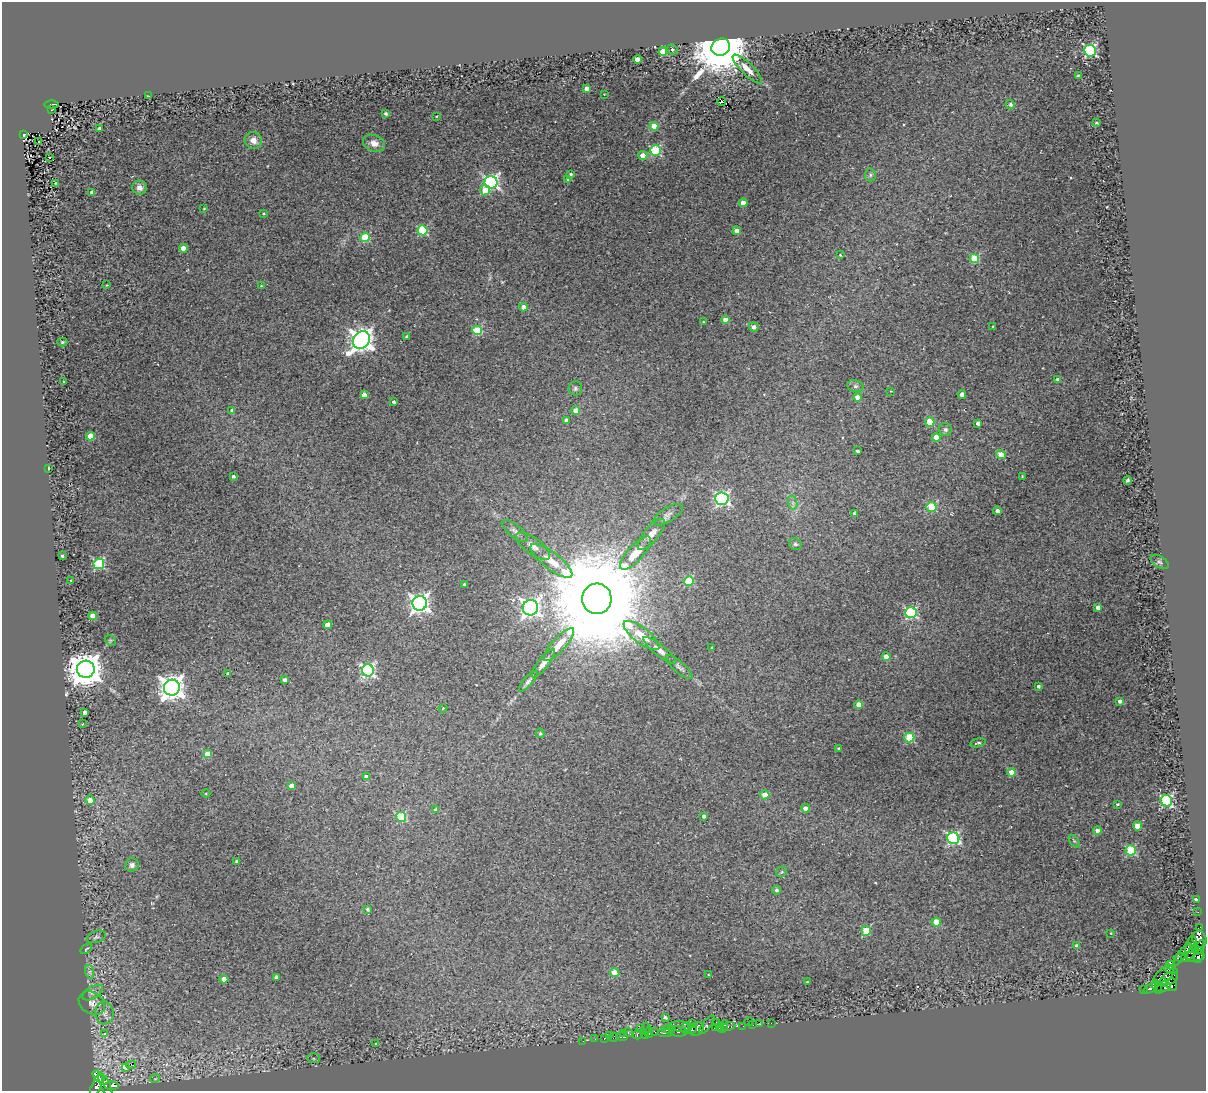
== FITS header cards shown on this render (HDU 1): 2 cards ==
NAXIS1  =                 1204
NAXIS2  =                 1089

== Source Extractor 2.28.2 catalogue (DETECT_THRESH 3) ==
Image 1204 x 1089 px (HDU 1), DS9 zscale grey, 1 PNG px = 1 image px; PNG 1208 x 1093 px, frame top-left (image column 1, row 1089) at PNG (2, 2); each listed source drawn as its Kron ellipse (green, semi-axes under 4 px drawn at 4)
Background 0.28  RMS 0.057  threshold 0.172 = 3 sigma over >= 5 px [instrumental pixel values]
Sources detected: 230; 1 with non-positive FLUX_AUTO (blend fragments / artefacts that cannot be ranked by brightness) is neither listed nor drawn; the other 229 listed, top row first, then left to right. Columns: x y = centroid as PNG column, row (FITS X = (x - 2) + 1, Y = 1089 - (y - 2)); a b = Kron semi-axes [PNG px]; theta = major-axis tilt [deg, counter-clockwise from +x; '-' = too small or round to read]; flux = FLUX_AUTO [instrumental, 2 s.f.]
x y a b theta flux
721 47 9 8 - 34000
672 49 5 4 - 6.5
1090 51 6 5 - 580
663 52 4 4 - 84
637 59 4 4 - 30
747 69 19 6 -44 33
1078 75 3 2 - 3.5
587 89 4 4 - 27
604 94 2 2 - 2
148 96 3 2 - 2.9
721 102 5 3 - 23
51 105 7 4 1 140
1010 105 5 4 - 8.8
52 110 4 3 - 14
386 114 3 3 - 6.9
436 116 2 2 - 2.9
1096 122 3 3 - 5
654 126 4 4 - 95
99 129 4 4 - 15
24 134 3 3 - 320
253 140 9 8 - 26
39 141 3 2 - 5
374 143 11 8 -21 25
655 151 5 5 - 300
643 155 5 4 - 32
49 158 3 3 - 67
570 174 4 3 - 5.9
870 175 6 5 - 8.3
568 179 4 3 - 5.5
491 182 6 6 - 920
55 183 3 2 - 2.7
139 188 7 7 - 24
485 190 5 5 - 70
92 193 4 3 - 13
743 203 4 4 - 44
204 209 3 2 - 2.8
263 213 3 3 - 3.8
422 230 5 5 - 270
737 231 4 4 - 21
365 237 5 5 - 190
183 248 4 4 - 46
840 255 3 2 - 3.2
974 259 4 4 - 130
107 285 4 2 - 2.6
261 286 3 3 - 3.3
523 307 4 4 - 24
725 320 4 4 - 29
703 322 2 2 - 3.1
993 326 3 2 - 2.8
754 327 5 4 - 17
477 330 5 4 - 200
407 337 3 3 - 7.5
361 340 9 8 - 3400
62 342 5 4 - 5.4
1058 380 4 3 - 13
64 382 3 3 - 6.6
855 386 8 6 -13 9.7
575 388 7 7 - 9.5
891 391 3 3 - 2.4
962 394 4 4 - 23
364 395 4 4 - 36
858 397 4 4 - 38
394 402 3 3 - 8
232 410 4 4 - 10
576 411 4 4 - 45
566 420 4 3 - 12
930 422 5 4 - 110
978 423 4 4 - 17
945 430 7 6 - 11
91 436 4 4 - 96
936 437 4 4 - 64
857 451 3 3 - 8.4
1001 454 5 4 - 54
48 468 3 2 - 2.9
233 476 3 3 - 8.7
1022 477 3 2 - 2.7
1128 480 4 3 - 6.8
722 499 7 6 - 830
793 503 7 4 -72 10
931 507 5 5 - 210
997 511 4 3 - 19
855 513 4 3 - 10
668 515 17 7 31 19
515 531 16 6 -39 17
651 534 19 7 50 34
795 544 6 5 - 8.6
533 546 20 8 -36 38
635 553 21 8 49 64
62 556 3 3 - 6
551 561 25 8 -38 73
1160 562 10 5 -32 10
99 564 5 5 - 380
71 580 3 3 - 5.8
689 581 5 4 - 180
464 584 3 2 - 4.7
597 599 15 14 - 130000
420 603 7 7 - 1900
530 608 8 7 - 1700
1098 608 4 3 - 19
911 613 6 5 - 440
93 616 4 4 - 76
328 625 4 4 - 44
641 635 22 8 -37 66
110 640 6 4 -44 5.5
559 644 21 7 48 62
712 647 3 2 - 2.5
660 650 20 5 -38 24
886 657 4 4 - 34
543 663 17 5 52 26
679 667 17 5 -42 15
86 669 9 8 - 9300
368 670 6 6 - 770
228 673 3 3 - 5.1
284 680 4 4 - 14
528 681 13 4 49 13
1038 686 3 3 - 7.8
172 688 8 8 - 3500
1120 701 4 3 - 15
859 705 4 4 - 59
443 708 4 3 - 2.7
84 712 4 3 - 18
82 724 3 2 - 2
540 733 5 4 - 6.2
909 737 5 5 - 210
978 743 8 4 13 6.7
839 748 3 3 - 5.2
208 754 4 4 - 55
1012 772 4 4 - 59
366 777 4 4 - 16
291 786 4 4 - 27
206 794 4 3 - 3.5
765 795 5 4 - 40
90 800 4 4 - 33
1166 801 6 5 - 420
1117 804 4 3 - 4.9
805 808 4 4 - 25
435 810 4 4 - 9.7
704 816 4 3 - 9
401 817 5 5 - 240
1137 826 4 4 - 79
1097 831 4 4 - 25
953 838 6 5 - 580
1074 841 7 4 -53 6
1131 850 5 5 - 250
236 861 3 3 - 4.7
132 865 7 6 - 14
782 872 6 5 - 5.8
777 890 4 4 - 9.7
1196 900 3 3 - 17
367 909 4 4 - 7.9
1198 912 2 2 - 3
936 922 4 4 - 97
1200 927 4 2 - 6.3
866 931 5 4 - 140
1111 933 4 4 - 3
96 937 10 6 20 11
1199 939 8 7 - 1100
1076 945 3 3 - 5.9
1200 947 8 3 61 700
1191 948 12 5 78 1800
86 949 6 3 35 3.9
1195 950 3 2 - 390
1182 954 14 4 53 1200
1199 956 7 4 67 1100
1189 957 16 5 2 1300
1184 958 3 3 - 390
1170 965 4 3 - 2900
1171 969 7 4 -24 980
90 972 7 4 -72 8.7
615 973 5 4 - 75
708 975 3 2 - 2.5
1164 976 12 7 44 1800
276 977 4 3 - 9.9
224 979 4 4 - 43
1169 979 9 6 22 860
807 982 4 2 - 2.5
1163 983 4 2 - 410
1172 984 6 5 - 1100
1157 987 7 3 -72 1000
1162 987 8 5 12 1100
1151 988 9 3 32 1100
1143 990 3 2 - 330
93 992 11 6 32 17
92 1003 14 10 -32 31
104 1013 11 9 -85 24
665 1018 3 3 - 8.6
749 1021 4 3 - 110
716 1022 2 2 - 9.7
771 1023 2 2 - 7.8
693 1024 4 3 - 380
760 1024 3 2 - 8.8
707 1025 11 3 52 48
753 1025 2 2 - 2.5
680 1026 12 5 -2 250
723 1026 6 4 65 310
728 1026 7 3 11 800
743 1026 2 2 - 10
715 1027 4 3 - 230
720 1027 4 3 - 290
640 1028 3 2 - 38
686 1028 6 4 89 85
646 1029 6 3 89 16
669 1029 6 3 -3 950
692 1029 4 3 - 390
697 1029 8 6 48 460
678 1031 9 5 -5 210
628 1032 4 3 - 100
649 1032 5 2 - 66
655 1032 3 2 - 48
623 1033 2 2 - 130
665 1033 7 3 0 220
105 1034 4 3 - 29
637 1035 4 4 - 520
646 1035 3 3 - 19
609 1036 2 2 - 9.6
613 1037 4 2 - 8
622 1037 5 3 - 190
605 1038 3 2 - 14
595 1039 3 2 - 3.7
583 1041 2 2 - 5.5
376 1044 3 2 - 3.4
313 1058 6 5 - 6.5
131 1065 5 3 - 9.7
126 1067 3 3 - 740
98 1077 7 4 -49 570
155 1079 5 3 - 2.9
105 1085 14 4 -66 550
96 1086 12 4 67 1300
112 1086 7 3 -2 470
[1 non-positive-flux detection neither listed nor drawn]